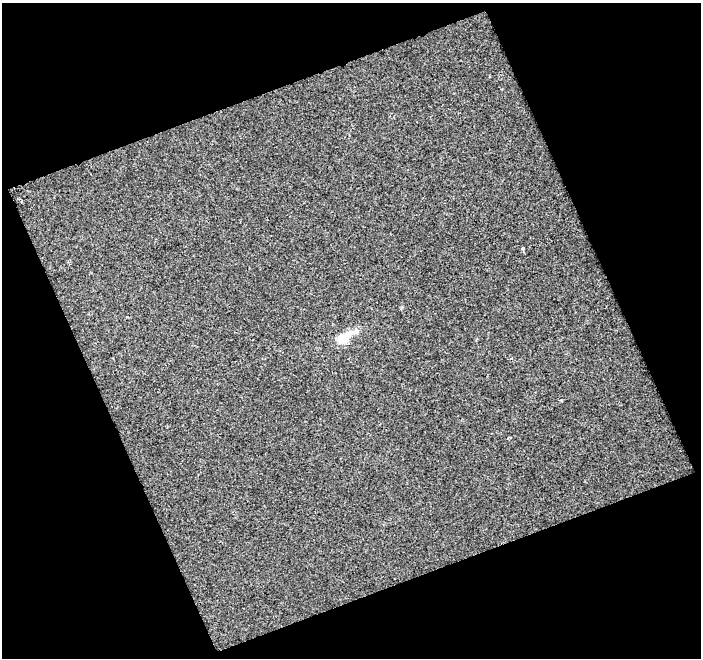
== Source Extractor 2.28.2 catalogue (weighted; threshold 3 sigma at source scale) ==
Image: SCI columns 1-699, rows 14-669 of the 699 x 683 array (HDU 1 of 3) = the unmasked area's bounding box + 8 px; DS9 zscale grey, full resolution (1 PNG px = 1 image px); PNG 703 x 660 px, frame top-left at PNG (2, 3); no overlay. Shown black and unused: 44% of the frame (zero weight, under 2 of 3 exposures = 2% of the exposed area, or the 3 px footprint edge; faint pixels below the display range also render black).
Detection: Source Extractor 2.28.2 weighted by HDU 2 'WHT'. Background 2.40e-04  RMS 0.0039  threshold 0.0177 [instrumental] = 3 sigma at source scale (4.5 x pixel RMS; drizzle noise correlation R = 1.50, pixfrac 1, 0.0396/0.0396 arcsec/px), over >= 5 px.
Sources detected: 3; all 3 listed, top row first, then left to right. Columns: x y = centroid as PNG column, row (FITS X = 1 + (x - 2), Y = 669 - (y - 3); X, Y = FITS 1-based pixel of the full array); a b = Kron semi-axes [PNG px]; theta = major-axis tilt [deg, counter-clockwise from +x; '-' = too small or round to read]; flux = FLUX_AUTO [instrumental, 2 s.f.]
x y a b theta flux
522 248 4 3 - 0.84
343 338 14 9 36 8.2
561 400 4 3 - 0.33